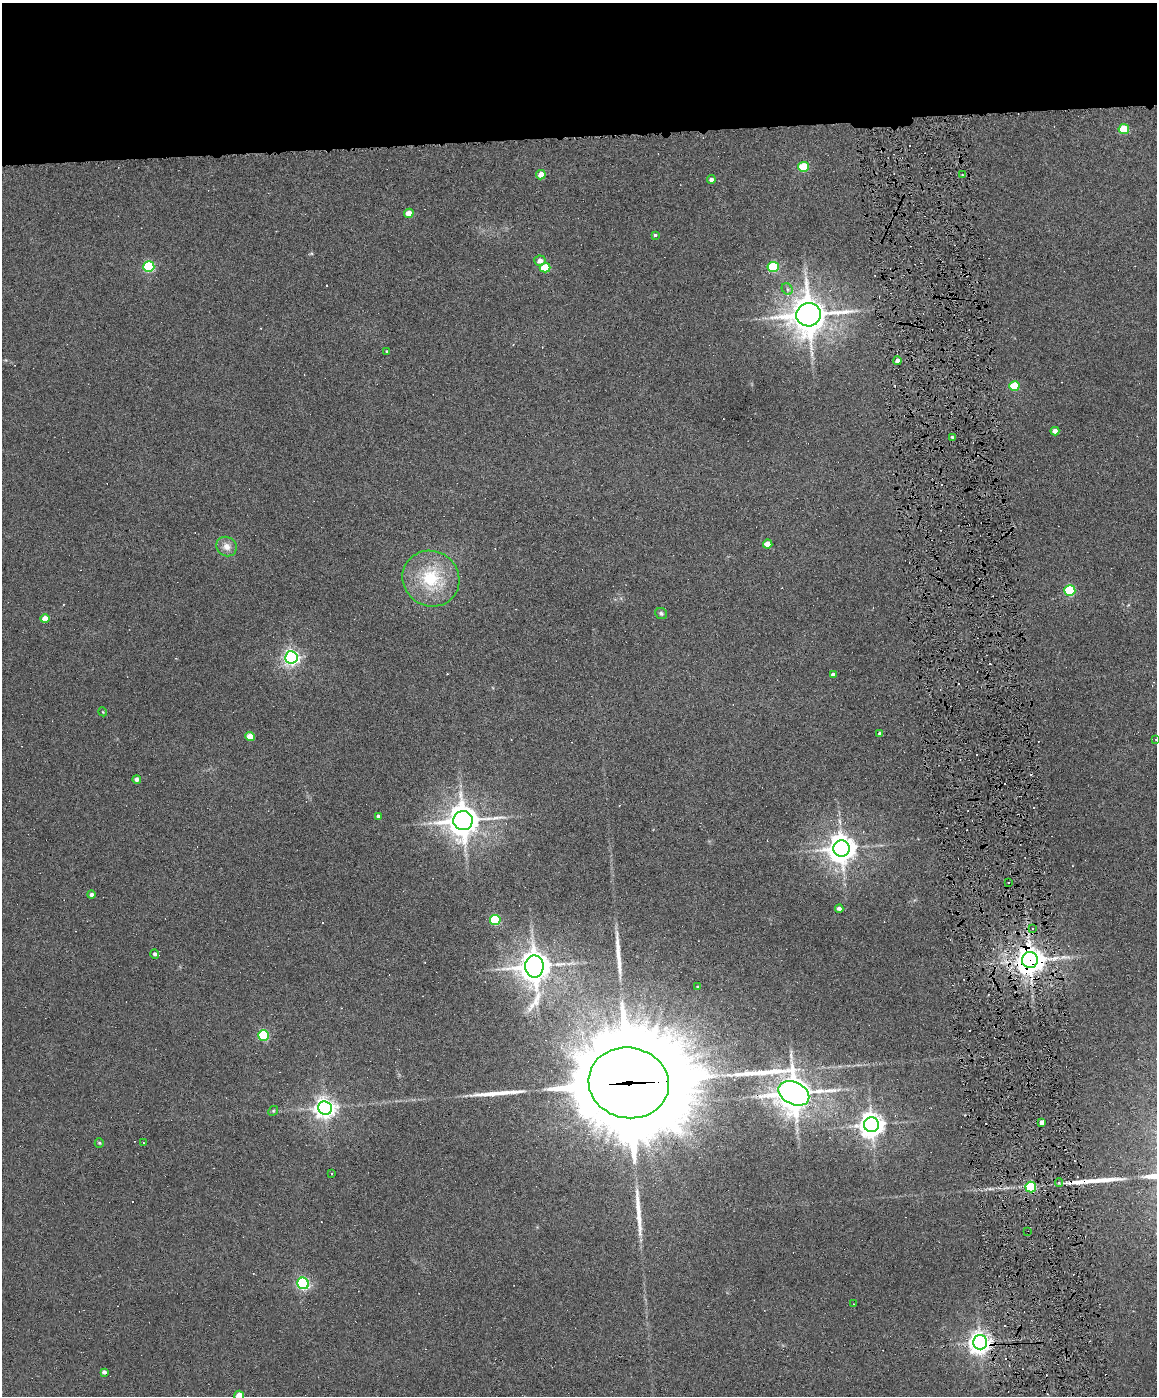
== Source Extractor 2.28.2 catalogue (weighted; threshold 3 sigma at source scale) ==
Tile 2 of 4 x 3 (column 2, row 1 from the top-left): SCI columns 1157-2311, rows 3025-4418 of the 4622 x 4551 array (HDU 1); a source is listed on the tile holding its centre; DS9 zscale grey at full resolution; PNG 1159 x 1398 px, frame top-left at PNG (2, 3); each listed source drawn as its Kron ellipse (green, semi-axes under 4 px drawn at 4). Shown black and unused: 10% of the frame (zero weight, under 6 of 12 exposures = <1% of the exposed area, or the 3 px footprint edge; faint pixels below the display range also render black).
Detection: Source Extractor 2.28.2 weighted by HDU 2 'WHT'; one run over the whole footprint, this tile lists its part. Background 0.0669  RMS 0.0034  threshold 0.0138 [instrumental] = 3 sigma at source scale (4.09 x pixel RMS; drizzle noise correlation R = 1.36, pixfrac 0.8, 0.05/0.05 arcsec/px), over >= 5 px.
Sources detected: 106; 39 cosmic-ray / hot-pixel residue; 5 long thin detections or spike segments (spike, bleed or trail) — neither listed nor drawn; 1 inside a brighter listed object's ellipse — not listed separately; the other 61 listed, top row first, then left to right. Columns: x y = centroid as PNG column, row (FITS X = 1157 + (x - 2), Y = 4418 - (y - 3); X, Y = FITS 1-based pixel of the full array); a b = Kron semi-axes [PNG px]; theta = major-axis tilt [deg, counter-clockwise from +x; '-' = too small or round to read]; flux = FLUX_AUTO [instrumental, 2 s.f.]
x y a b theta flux
1124 129 5 5 - 13
803 167 5 5 - 15
541 175 5 4 - 4.1
962 175 4 2 - 0.27
711 179 4 4 - 1.2
409 213 4 4 - 3.3
655 235 4 3 - 0.51
540 261 5 5 - 2
149 267 5 5 - 30
773 267 5 5 - 23
545 268 5 5 - 10
787 289 6 5 - 0.78
809 315 12 11 - 750
387 351 4 3 - 0.37
898 361 4 4 - 1.1
1014 386 5 5 - 13
1055 431 4 4 - 1.9
952 437 3 3 - 0.39
768 544 5 4 - 5.1
227 546 10 9 - 2.5
431 579 29 27 -36 18
1070 591 5 5 - 24
661 613 6 5 - 0.67
45 619 5 4 - 3.5
291 657 6 6 - 110
833 675 4 3 - 0.92
103 712 4 3 - 0.25
880 733 4 4 - 0.58
250 736 5 4 - 4.9
1156 740 3 3 - 0.28
137 779 4 4 - 1.2
378 816 4 4 - 0.69
463 821 9 9 - 600
842 848 8 8 - 460
1008 882 2 2 - 0.29
91 895 4 4 - 0.97
839 909 4 3 - 1
495 920 5 5 - 23
1033 929 4 3 - 0.62
155 954 5 4 - 0.83
1030 960 8 8 - 440
534 966 11 9 90 550
698 987 3 3 - 0.48
263 1035 5 5 - 26
629 1083 40 35 -11 9600
794 1093 16 11 -26 730
325 1108 7 7 - 190
273 1111 5 4 - 0.4
1042 1122 4 4 - 2.2
871 1125 7 7 - 310
99 1143 5 4 - 0.36
144 1143 3 2 - 0.2
331 1174 3 2 - 0.32
1059 1182 4 3 - 0.81
1031 1187 5 5 - 26
1028 1232 3 2 - 0.3
303 1283 6 5 - 53
854 1304 2 2 - 0.24
980 1342 7 7 - 240
104 1372 4 4 - 1
239 1396 6 5 - 8.8
Overlapping masked pixels (flux is a lower limit): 6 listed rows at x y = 1030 960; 629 1083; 794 1093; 1031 1187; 1028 1232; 980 1342
Isophote crosses this tile's border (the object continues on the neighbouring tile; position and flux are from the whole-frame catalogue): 2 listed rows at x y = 1156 740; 239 1396